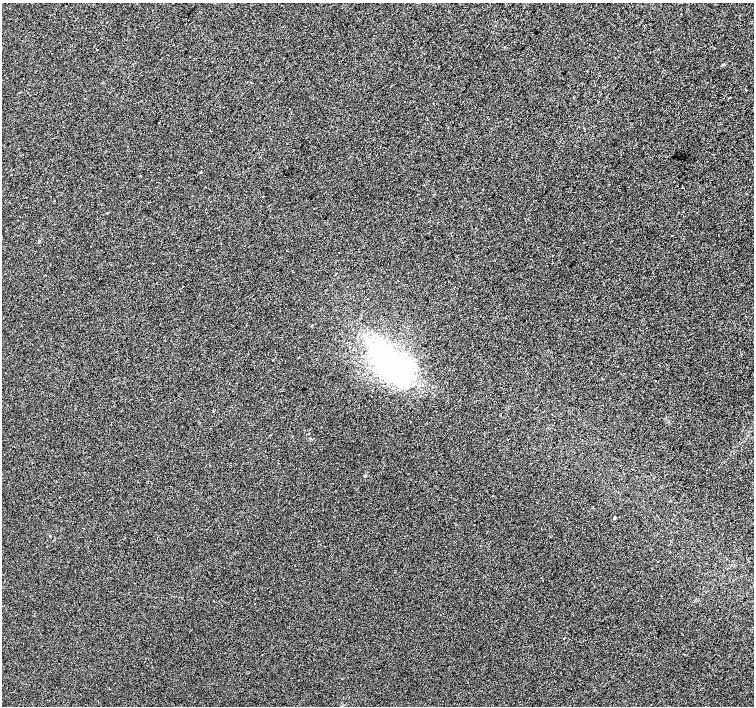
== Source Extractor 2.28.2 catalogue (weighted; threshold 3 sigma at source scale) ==
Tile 10 of 4 x 4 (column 2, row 3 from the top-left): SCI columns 1503-3005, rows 1579-2985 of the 6021 x 6033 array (HDU 1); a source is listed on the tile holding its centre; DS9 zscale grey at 2 x 2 block average (1 PNG px = mean of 2 x 2 image px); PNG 756 x 708 px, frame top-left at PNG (2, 3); no overlay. Shown black and unused: <1% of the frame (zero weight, under 2 of 3 exposures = <1% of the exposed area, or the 3 px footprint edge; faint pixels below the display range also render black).
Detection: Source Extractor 2.28.2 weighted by HDU 2 'WHT'; one run over the whole footprint, this tile lists its part. Background 0.00624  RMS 0.005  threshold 0.0223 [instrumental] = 3 sigma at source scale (4.5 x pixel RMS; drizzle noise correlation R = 1.50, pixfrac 1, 0.0396/0.0396 arcsec/px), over >= 5 px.
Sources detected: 18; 1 inside a brighter object's white glare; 2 cosmic-ray / hot-pixel residue — not listed; the other 15 listed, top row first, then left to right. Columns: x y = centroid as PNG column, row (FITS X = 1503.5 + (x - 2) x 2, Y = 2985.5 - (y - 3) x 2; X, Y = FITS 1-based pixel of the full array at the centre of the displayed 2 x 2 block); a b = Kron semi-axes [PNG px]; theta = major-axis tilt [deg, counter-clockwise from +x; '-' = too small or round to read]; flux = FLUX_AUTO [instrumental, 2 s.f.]
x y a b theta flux
97 49 2 2 - 2.1
723 64 3 2 - 0.92
746 89 2 2 - 0.68
200 172 3 2 - 0.61
140 175 2 2 - 0.7
285 176 2 2 - 1.1
107 213 2 2 - 1.8
672 235 2 2 - 0.45
45 275 2 2 - 0.59
393 363 23 18 -54 230
493 496 2 2 - 0.67
614 518 2 2 - 1.8
50 536 2 2 - 0.55
658 562 2 2 - 1.9
255 604 2 2 - 1.6
Diffuse or blended objects may show on this block-average render without a row.